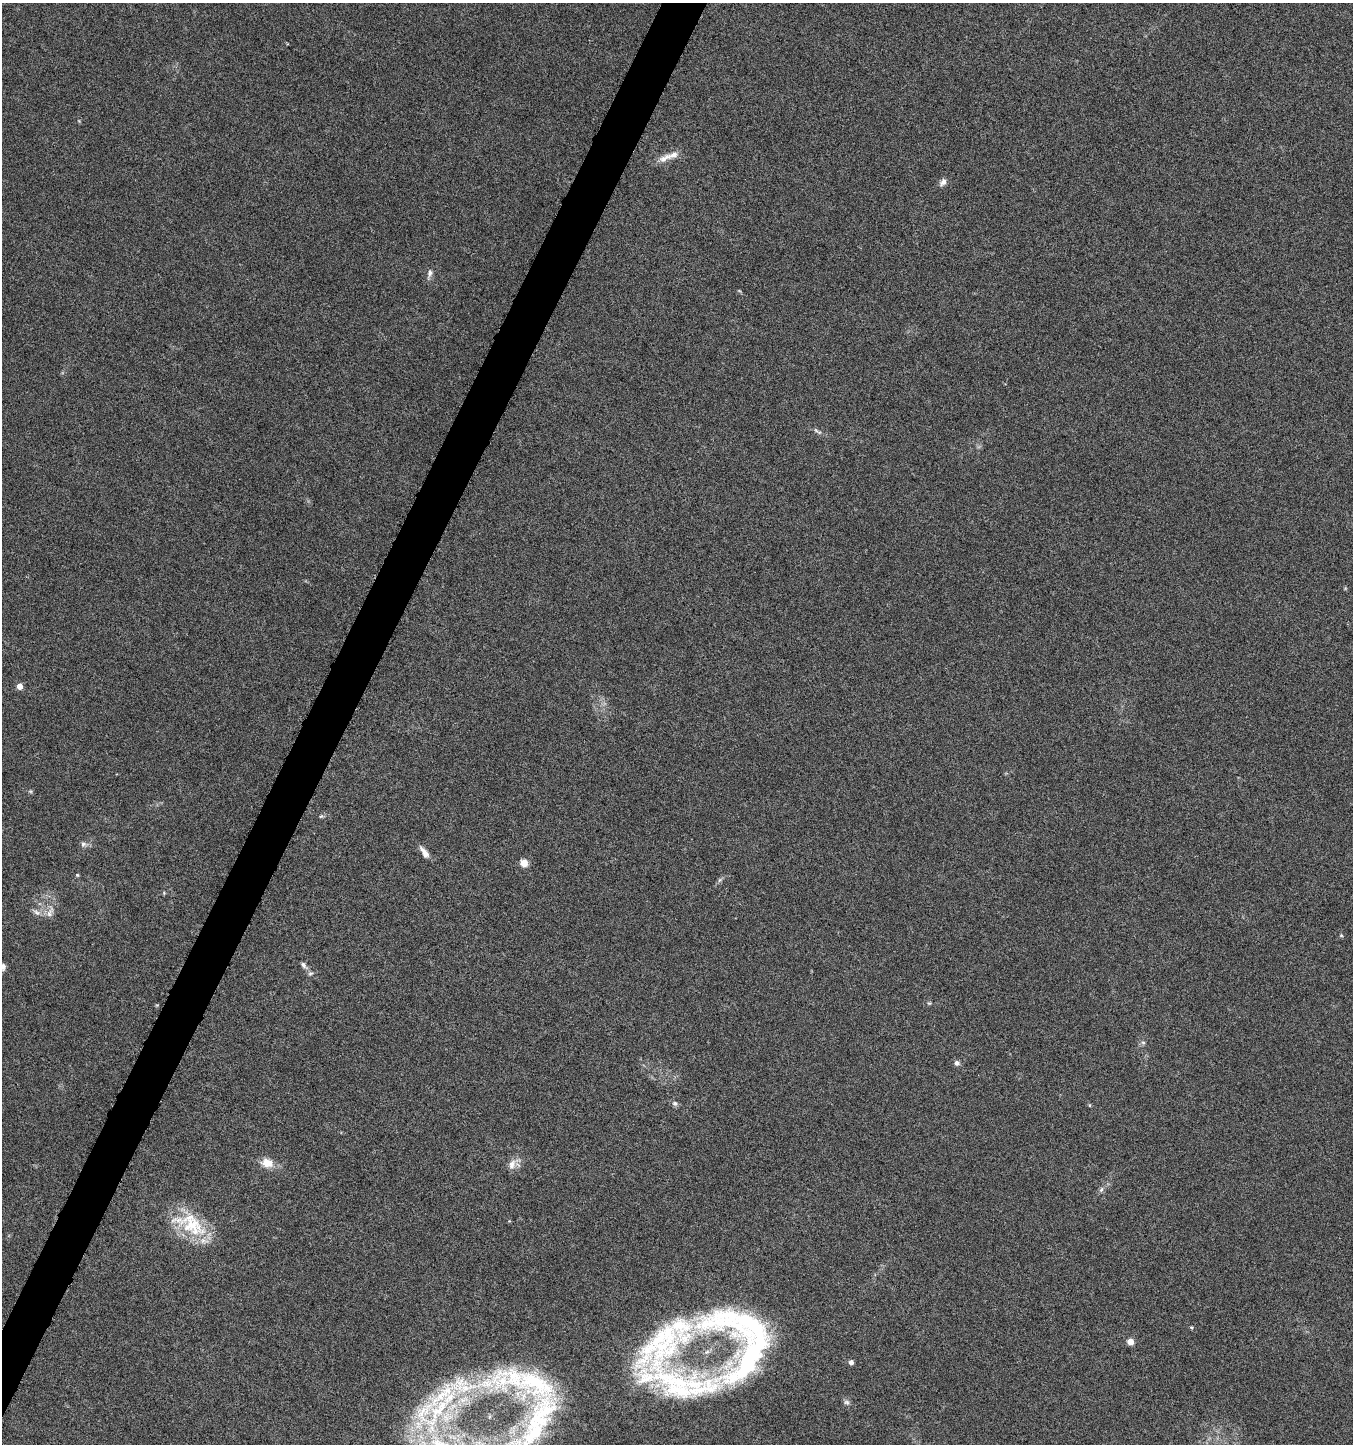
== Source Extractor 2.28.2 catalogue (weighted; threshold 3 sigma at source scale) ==
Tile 7 of 4 x 4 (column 3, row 2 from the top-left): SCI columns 2974-4324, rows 2889-4330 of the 5880 x 5785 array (HDU 1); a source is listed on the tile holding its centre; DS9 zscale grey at full resolution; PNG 1355 x 1446 px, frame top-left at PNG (2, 3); no overlay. Shown black and unused: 3% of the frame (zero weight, under 3 of 6 exposures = <1% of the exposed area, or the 3 px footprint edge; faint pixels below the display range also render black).
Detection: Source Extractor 2.28.2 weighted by HDU 2 'WHT'; one run over the whole footprint, this tile lists its part. Background 0.0191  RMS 0.0035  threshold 0.0144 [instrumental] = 3 sigma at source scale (4.09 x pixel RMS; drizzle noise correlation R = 1.36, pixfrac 0.8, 0.0396/0.0396 arcsec/px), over >= 5 px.
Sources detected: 39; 8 inside a brighter listed object's ellipse — not listed separately; the other 31 listed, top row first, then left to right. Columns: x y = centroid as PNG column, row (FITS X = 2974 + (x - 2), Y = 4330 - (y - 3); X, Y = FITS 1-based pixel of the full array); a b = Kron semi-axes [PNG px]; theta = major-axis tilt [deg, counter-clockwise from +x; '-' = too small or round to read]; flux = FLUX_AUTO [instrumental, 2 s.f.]
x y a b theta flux
664 159 19 9 31 2.8
943 182 11 7 46 1.4
430 273 13 6 77 1.4
816 430 10 4 -41 0.82
20 686 5 4 - 3.2
321 816 5 5 - 0.48
83 844 7 6 - 0.99
424 852 16 6 -55 2.2
524 863 5 5 - 8.4
77 875 5 4 - 0.38
37 912 12 6 -33 1.4
50 912 21 6 67 2.2
1341 935 5 3 - 0.32
304 965 11 6 -55 1.1
3 967 9 5 88 1.1
929 1003 6 3 -17 0.39
1143 1042 6 5 - 0.66
957 1063 7 6 - 1.1
675 1103 7 6 - 0.82
1089 1105 5 3 - 0.3
267 1163 16 12 -12 4.1
512 1164 15 9 74 2.4
1101 1190 8 5 62 0.83
190 1224 51 25 -27 18
1191 1327 5 4 - 0.38
664 1341 209 53 25 110
1130 1342 5 4 - 4.3
751 1357 84 39 59 51
851 1362 4 4 - 1.5
443 1401 138 42 38 66
846 1402 8 6 -29 0.88
Isophote crosses this tile's border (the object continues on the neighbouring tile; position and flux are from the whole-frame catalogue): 1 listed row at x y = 3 967